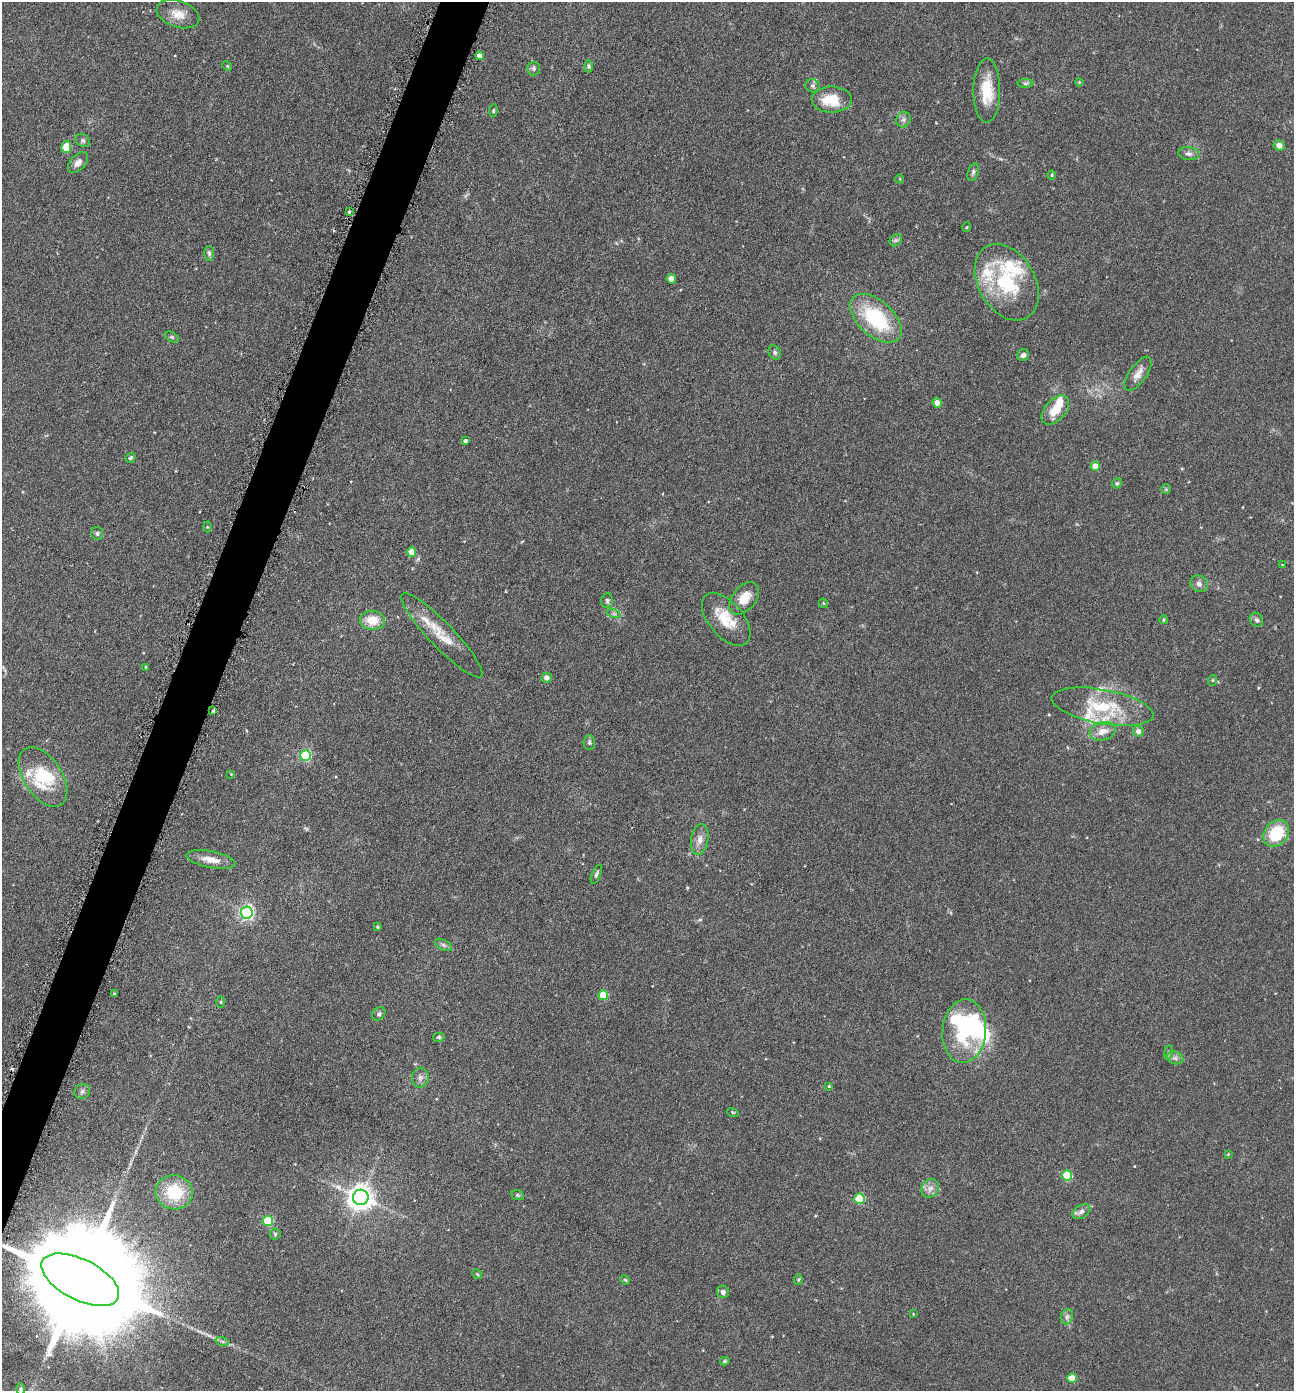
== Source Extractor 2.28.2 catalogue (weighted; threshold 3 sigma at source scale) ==
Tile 7 of 4 x 4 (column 3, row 2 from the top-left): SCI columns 2866-4157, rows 2786-4174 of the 5592 x 5569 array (HDU 1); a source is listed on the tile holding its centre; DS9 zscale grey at full resolution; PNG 1296 x 1393 px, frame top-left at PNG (2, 2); each listed source drawn as its Kron ellipse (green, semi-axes under 4 px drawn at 4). Shown black and unused: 3% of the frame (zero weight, under 3 of 6 exposures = <1% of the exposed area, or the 3 px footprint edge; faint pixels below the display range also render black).
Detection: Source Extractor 2.28.2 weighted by HDU 2 'WHT'; one run over the whole footprint, this tile lists its part. Background 0.117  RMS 0.0071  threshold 0.0289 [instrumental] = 3 sigma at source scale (4.09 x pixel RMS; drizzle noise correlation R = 1.36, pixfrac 0.8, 0.05/0.05 arcsec/px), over >= 5 px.
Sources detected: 119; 5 inside a brighter object's white glare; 1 cosmic-ray / hot-pixel residue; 1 long thin detection or spike segment (spike, bleed or trail) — neither listed nor drawn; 9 inside a brighter listed object's ellipse — not listed separately; the other 103 listed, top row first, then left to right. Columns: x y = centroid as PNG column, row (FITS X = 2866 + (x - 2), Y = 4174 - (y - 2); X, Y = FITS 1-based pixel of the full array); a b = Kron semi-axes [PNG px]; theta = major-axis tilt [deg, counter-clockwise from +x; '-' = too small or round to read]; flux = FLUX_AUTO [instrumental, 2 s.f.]
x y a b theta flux
178 14 22 13 -18 9.1
480 56 4 4 - 4.3
227 66 5 4 - 0.61
588 66 6 4 -90 1.1
534 68 7 6 - 1.4
1079 82 4 3 - 0.64
1025 83 8 4 -1 1.3
813 86 7 6 - 1.5
987 91 32 13 90 19
832 100 20 13 1 19
493 111 6 4 85 0.94
903 119 8 7 - 2.2
83 140 8 6 -37 1.5
1279 145 5 5 - 4.3
66 147 6 5 - 17
1189 154 10 6 -6 2.7
78 163 12 7 47 3.7
973 172 9 5 75 1.6
1052 175 4 4 - 0.64
900 179 4 3 - 0.5
349 212 3 3 - 1.3
967 227 5 3 - 0.57
896 240 7 5 43 1.4
209 253 7 5 -88 1.4
671 279 4 4 - 7.2
1007 282 41 28 -60 51
876 318 31 17 -42 50
172 337 7 5 -25 1.1
775 353 7 6 - 1.5
1023 355 6 5 - 2.3
1138 374 20 8 55 5.6
937 403 4 4 - 7.5
1055 410 17 10 49 12
465 441 4 3 - 1.6
130 458 5 4 - 1.5
1095 466 4 4 - 8.7
1117 483 5 4 - 1.2
1166 489 5 5 - 0.77
207 527 5 3 - 0.59
97 533 6 6 - 1.4
412 552 5 4 - 9.3
1283 565 3 3 - 0.45
1199 584 9 7 -36 2.9
744 598 18 11 50 11
607 600 7 6 - 1.5
823 603 5 4 - 0.81
614 614 7 4 -18 1.3
726 619 31 17 -49 18
372 620 12 9 -3 12
1163 620 4 4 - 1
1256 620 7 6 - 1.8
442 635 57 12 -46 18
146 667 4 3 - 0.75
546 678 5 5 - 2.8
1213 680 5 3 - 0.64
1103 707 52 17 -10 36
213 711 3 3 - 1.5
1102 731 13 9 15 6.5
1138 731 5 5 - 3
589 742 7 5 83 1.4
306 755 5 5 - 60
231 774 4 4 - 0.49
43 777 33 19 -57 26
1276 833 14 11 46 30
700 839 15 8 81 4.9
211 860 25 8 -11 8.2
596 874 10 4 67 1.5
247 912 6 6 - 140
377 927 4 3 - 0.7
444 945 9 5 -27 1.7
114 994 3 3 - 1.1
603 995 5 5 - 21
221 1002 5 3 - 0.65
379 1014 7 5 45 1.5
964 1031 32 22 85 48
439 1037 6 4 14 0.99
1168 1052 7 4 81 1.1
1175 1058 8 6 -13 2.2
420 1078 10 8 84 2.9
829 1086 4 3 - 0.56
82 1091 8 7 - 2
733 1112 6 4 -19 0.78
1228 1154 4 4 - 0.53
1067 1175 5 5 - 35
930 1188 10 8 54 3.6
174 1192 18 17 - 30
518 1195 6 4 -22 0.96
361 1197 8 7 - 670
859 1199 5 5 - 39
1081 1212 10 6 33 2.6
268 1221 5 5 - 37
275 1234 5 5 - 1.1
477 1274 5 4 - 0.73
80 1280 42 20 -26 35000
625 1280 5 4 - 0.68
798 1280 5 4 - 0.93
723 1292 6 6 - 2.2
913 1314 3 2 - 0.41
1067 1317 8 6 70 1.9
222 1341 7 4 -19 1.2
725 1361 5 4 - 1
1072 1378 5 4 - 16
21 1389 5 3 - 0.79
Overlapping masked pixels (flux is a lower limit): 2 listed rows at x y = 213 711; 80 1280